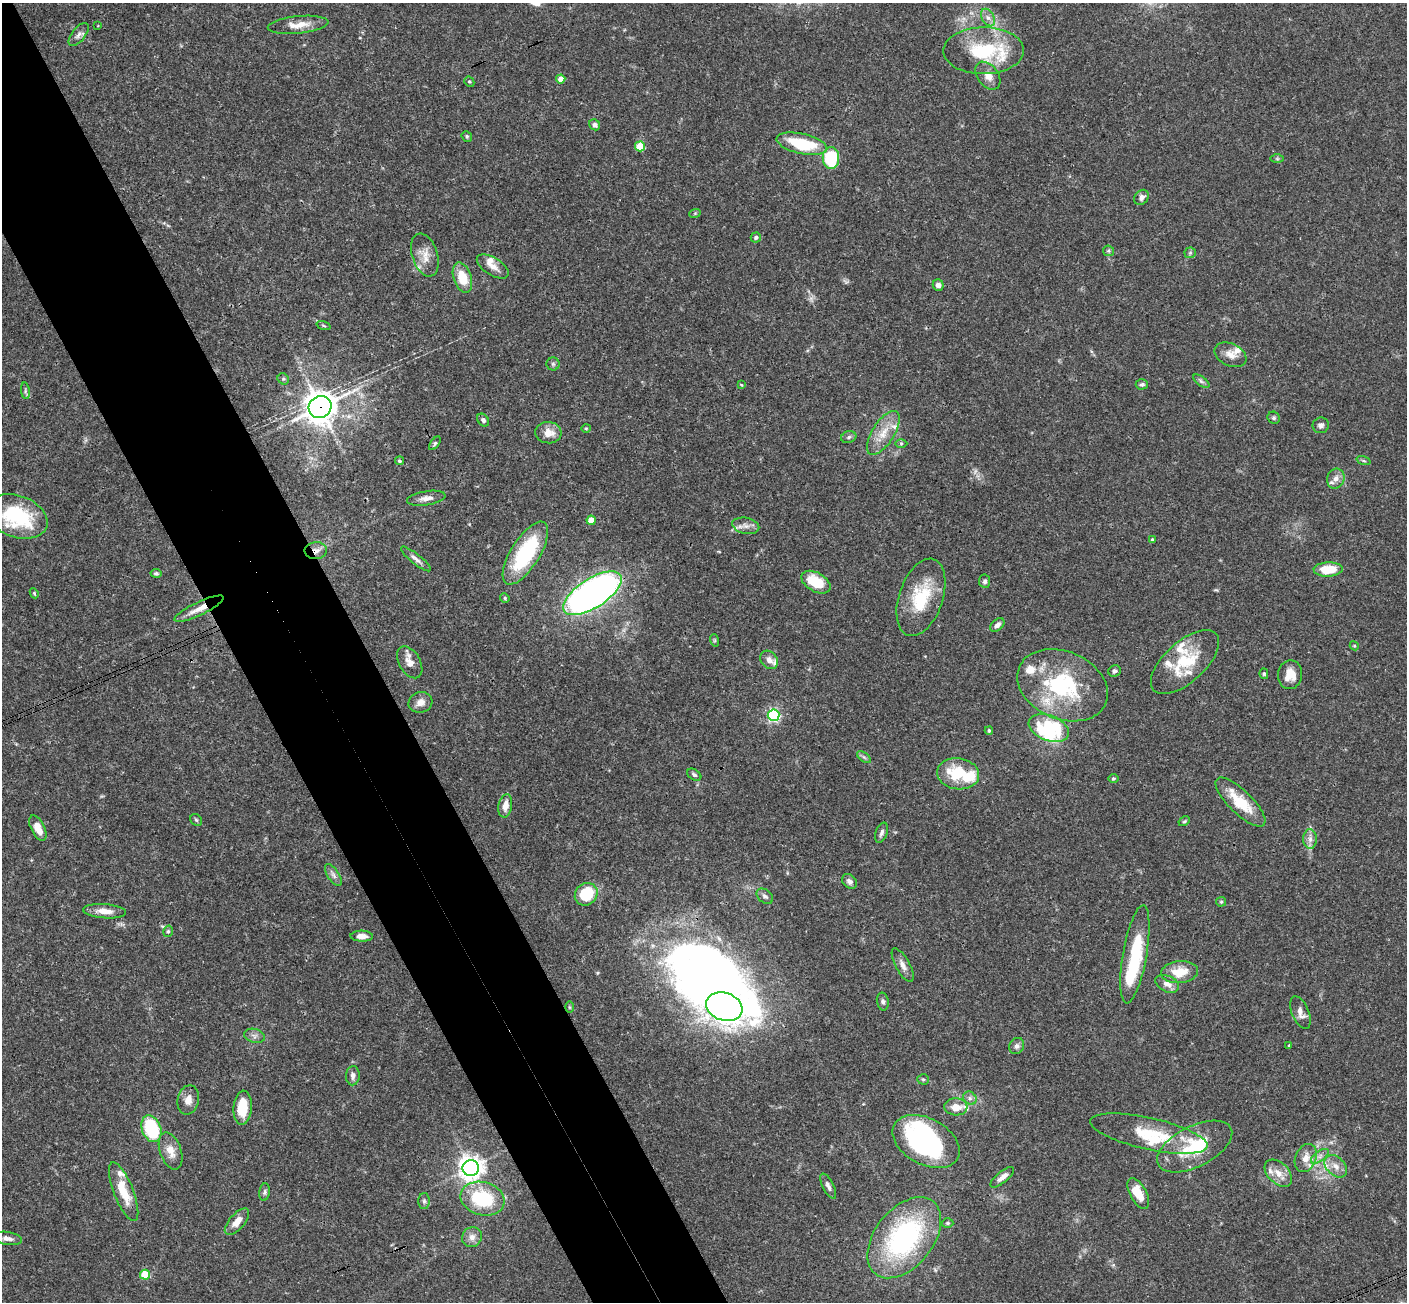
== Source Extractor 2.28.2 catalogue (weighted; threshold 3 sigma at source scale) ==
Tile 11 of 4 x 4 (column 3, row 3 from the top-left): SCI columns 2868-4272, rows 1614-2913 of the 5731 x 5696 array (HDU 1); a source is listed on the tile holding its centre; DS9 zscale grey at full resolution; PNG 1409 x 1304 px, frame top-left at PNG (2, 3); each listed source drawn as its Kron ellipse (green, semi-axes under 4 px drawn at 4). Shown black and unused: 9% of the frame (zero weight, under 3 of 4 exposures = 6% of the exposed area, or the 3 px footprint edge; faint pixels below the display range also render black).
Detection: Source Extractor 2.28.2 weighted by HDU 2 'WHT'; one run over the whole footprint, this tile lists its part. Background 0.0903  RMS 0.0037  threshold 0.0165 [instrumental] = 3 sigma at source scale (4.5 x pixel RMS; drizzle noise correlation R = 1.50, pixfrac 1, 0.05/0.05 arcsec/px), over >= 5 px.
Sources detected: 163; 4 too faint to see at this stretch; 8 inside a brighter object's white glare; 1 cosmic-ray / hot-pixel residue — neither listed nor drawn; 16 inside a brighter listed object's ellipse — not listed separately; the other 134 listed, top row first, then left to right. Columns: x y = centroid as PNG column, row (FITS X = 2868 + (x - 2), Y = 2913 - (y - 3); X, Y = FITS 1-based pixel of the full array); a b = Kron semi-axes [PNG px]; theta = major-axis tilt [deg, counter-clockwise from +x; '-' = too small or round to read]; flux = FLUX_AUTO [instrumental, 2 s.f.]
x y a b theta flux
988 18 9 6 -62 1.8
298 25 30 8 6 5.4
98 26 3 2 - 0.43
79 34 14 6 52 1.9
984 51 40 23 1 24
988 76 16 10 -53 3.5
561 79 4 4 - 3.1
469 82 5 4 - 0.52
595 125 6 5 - 1.3
467 136 5 4 - 0.56
802 144 26 10 -13 19
640 146 5 5 - 15
831 158 11 8 -90 22
1277 159 6 4 0 0.61
1142 197 8 6 53 1.5
695 213 6 3 19 0.42
756 237 5 5 - 0.76
1108 251 5 5 - 0.61
1190 253 5 5 - 0.62
425 255 22 12 -71 5
493 266 18 8 -32 3.1
462 278 15 9 -72 8.8
938 285 5 5 - 1.4
323 325 7 3 -19 0.48
1230 355 17 11 -25 3.6
553 364 6 6 - 0.78
283 379 6 5 - 0.61
1201 381 9 4 -36 0.89
1142 384 6 5 - 0.93
741 385 4 3 - 0.31
25 391 8 4 -83 0.75
320 407 12 10 32 570
1274 418 6 5 - 0.72
483 420 7 5 -53 0.94
1321 425 8 8 - 1.3
586 428 4 4 - 0.37
548 433 13 10 -6 4.4
883 433 25 11 57 6.8
849 437 8 5 18 0.89
435 443 8 4 55 0.59
901 443 6 4 0 0.53
400 461 4 3 - 0.56
1364 461 7 3 -19 0.52
1336 479 10 8 67 2.5
426 498 19 7 9 2.5
17 516 32 20 -20 29
591 520 4 4 - 5.6
746 526 14 8 -12 2.2
1152 540 4 3 - 0.59
316 551 11 8 3 2.5
525 553 36 14 58 31
416 559 19 5 -39 1.8
1328 569 14 7 2 10
156 573 5 4 - 0.72
985 581 7 5 -80 0.88
816 582 16 9 -30 11
34 593 5 4 - 0.43
592 593 33 14 33 190
921 597 40 22 71 18
505 598 5 4 - 0.45
199 609 27 6 25 4.8
997 625 8 5 41 1.4
714 640 6 4 -72 0.5
1354 646 5 4 - 0.41
769 660 10 8 -50 2.4
410 662 17 10 -60 3.3
1185 662 42 20 42 17
1115 671 6 5 - 0.87
1264 674 5 4 - 0.56
1290 675 14 12 81 5.1
1063 685 47 34 -23 37
420 702 12 10 16 2.7
773 715 6 5 - 69
1049 728 21 12 -21 26
989 731 4 3 - 0.53
864 757 8 4 -37 0.78
958 774 21 15 -7 15
694 775 8 5 -32 0.76
1113 778 5 4 - 0.57
1240 802 33 11 -44 13
505 806 12 7 80 3.2
196 820 6 5 - 0.6
1184 821 6 4 30 0.55
38 828 14 6 -64 4.6
882 833 10 5 71 1.2
1310 839 10 6 -90 2
333 875 12 5 -56 1.5
850 881 8 6 -46 1.4
586 894 12 10 43 15
765 896 9 6 -39 1.2
1221 902 5 4 - 0.48
105 911 21 7 -4 4.2
168 931 6 4 75 0.58
362 936 11 5 -2 2.6
1135 954 50 12 80 24
903 965 18 7 -61 2.4
1180 972 18 11 7 7.9
1167 984 12 8 -24 2.7
883 1001 9 6 -79 1
569 1007 6 4 -89 0.43
724 1007 18 14 -19 260
1300 1012 17 8 -67 2.9
254 1036 10 7 -15 1.4
1289 1045 3 3 - 0.66
1017 1046 8 7 - 1.4
353 1076 9 7 85 1.8
923 1079 5 5 - 0.56
970 1098 7 6 - 1.1
188 1100 15 10 77 3.2
956 1107 11 8 -4 4.5
243 1108 17 9 85 9.4
151 1129 14 9 -69 26
1149 1134 60 16 -12 18
926 1141 36 23 -28 60
1195 1146 41 20 27 19
171 1151 19 10 -70 4.5
1320 1156 10 5 36 1.6
1306 1158 14 10 67 3.9
1336 1166 13 9 -45 3.2
471 1168 8 8 - 290
1278 1173 16 10 -45 4
1002 1177 14 5 39 2.5
828 1186 14 5 -63 1.6
124 1192 31 9 -68 9.6
265 1192 9 5 84 0.95
1138 1193 17 8 -62 7
483 1199 22 16 -15 22
424 1201 8 5 -89 0.86
237 1222 16 7 49 4
948 1223 6 5 - 0.56
472 1237 10 9 - 2.2
8 1238 14 6 -10 2.1
904 1238 46 29 51 63
145 1275 5 5 - 14
Overlapping masked pixels (flux is a lower limit): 4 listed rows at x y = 320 407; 316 551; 199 609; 926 1141
Isophote crosses this tile's border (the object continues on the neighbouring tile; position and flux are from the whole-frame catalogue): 1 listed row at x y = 17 516